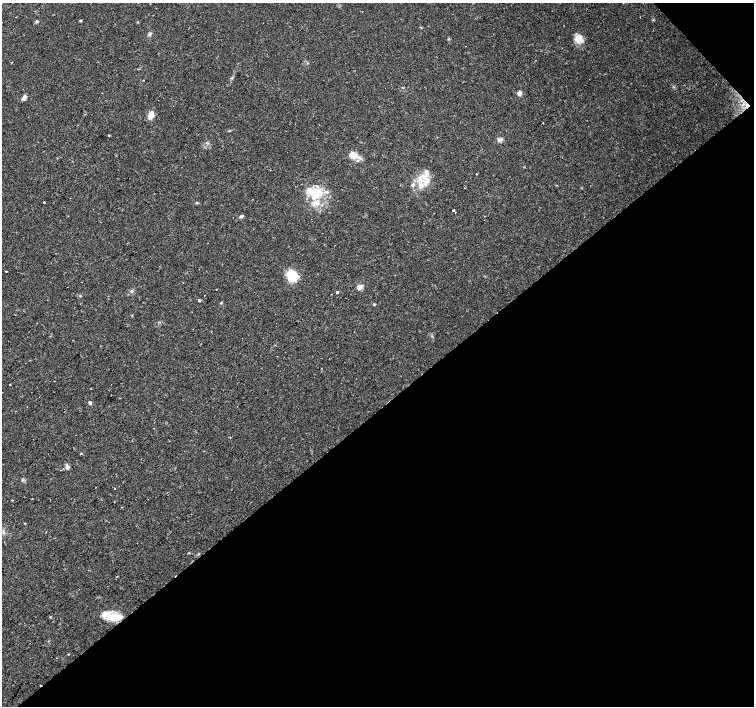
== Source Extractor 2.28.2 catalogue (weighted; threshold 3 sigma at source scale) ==
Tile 12 of 4 x 4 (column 4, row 3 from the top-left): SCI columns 4516-6018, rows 1620-3026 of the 6018 x 5986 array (HDU 1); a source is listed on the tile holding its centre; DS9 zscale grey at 2 x 2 block average (1 PNG px = mean of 2 x 2 image px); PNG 756 x 708 px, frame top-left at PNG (2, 3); no overlay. Shown black and unused: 43% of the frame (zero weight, under 2 of 3 exposures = <1% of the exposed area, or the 3 px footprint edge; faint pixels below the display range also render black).
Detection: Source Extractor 2.28.2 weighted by HDU 2 'WHT'; one run over the whole footprint, this tile lists its part. Background 0.0339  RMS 0.0039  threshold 0.0178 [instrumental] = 3 sigma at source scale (4.5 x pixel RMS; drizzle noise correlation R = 1.50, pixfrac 1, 0.0396/0.0396 arcsec/px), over >= 5 px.
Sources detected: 44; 2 cosmic-ray / hot-pixel residue — not listed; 6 inside a brighter listed object's ellipse — not listed separately; the other 36 listed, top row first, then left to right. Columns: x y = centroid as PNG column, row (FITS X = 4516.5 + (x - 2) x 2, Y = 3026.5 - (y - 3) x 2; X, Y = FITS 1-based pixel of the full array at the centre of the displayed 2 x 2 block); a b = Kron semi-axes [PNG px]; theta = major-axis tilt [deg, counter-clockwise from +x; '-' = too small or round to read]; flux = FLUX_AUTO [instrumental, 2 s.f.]
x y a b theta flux
80 20 4 2 - 0.92
37 21 4 3 - 1.3
149 34 5 4 - 1.5
578 38 11 9 7 8.1
11 63 2 2 - 0.37
519 93 6 4 68 2.3
24 97 7 4 48 2.7
151 115 10 7 66 5.9
543 123 2 2 - 1.1
500 140 7 5 12 2.4
352 155 10 8 -70 7.5
424 177 13 6 -41 9.3
413 184 5 4 - 2.2
421 185 8 8 - 7.4
318 193 20 10 43 21
44 202 2 2 - 2.2
197 203 3 3 - 0.71
453 210 2 2 - 6.6
455 212 2 2 - 1.5
241 216 5 3 - 1.5
292 276 11 9 -64 23
360 287 4 3 - 7.1
216 289 2 2 - 0.35
132 291 4 4 - 1.3
337 292 2 2 - 17
204 295 2 2 - 0.71
199 300 4 3 - 0.92
374 304 3 2 - 0.82
10 384 2 2 - 0.42
111 395 2 2 - 0.51
90 402 5 4 - 1.4
67 467 7 4 -72 2.9
60 470 2 2 - 0.64
12 500 2 2 - 0.94
114 502 2 2 - 0.41
112 618 17 10 4 16
Diffuse or blended objects may show on this block-average render without a row.